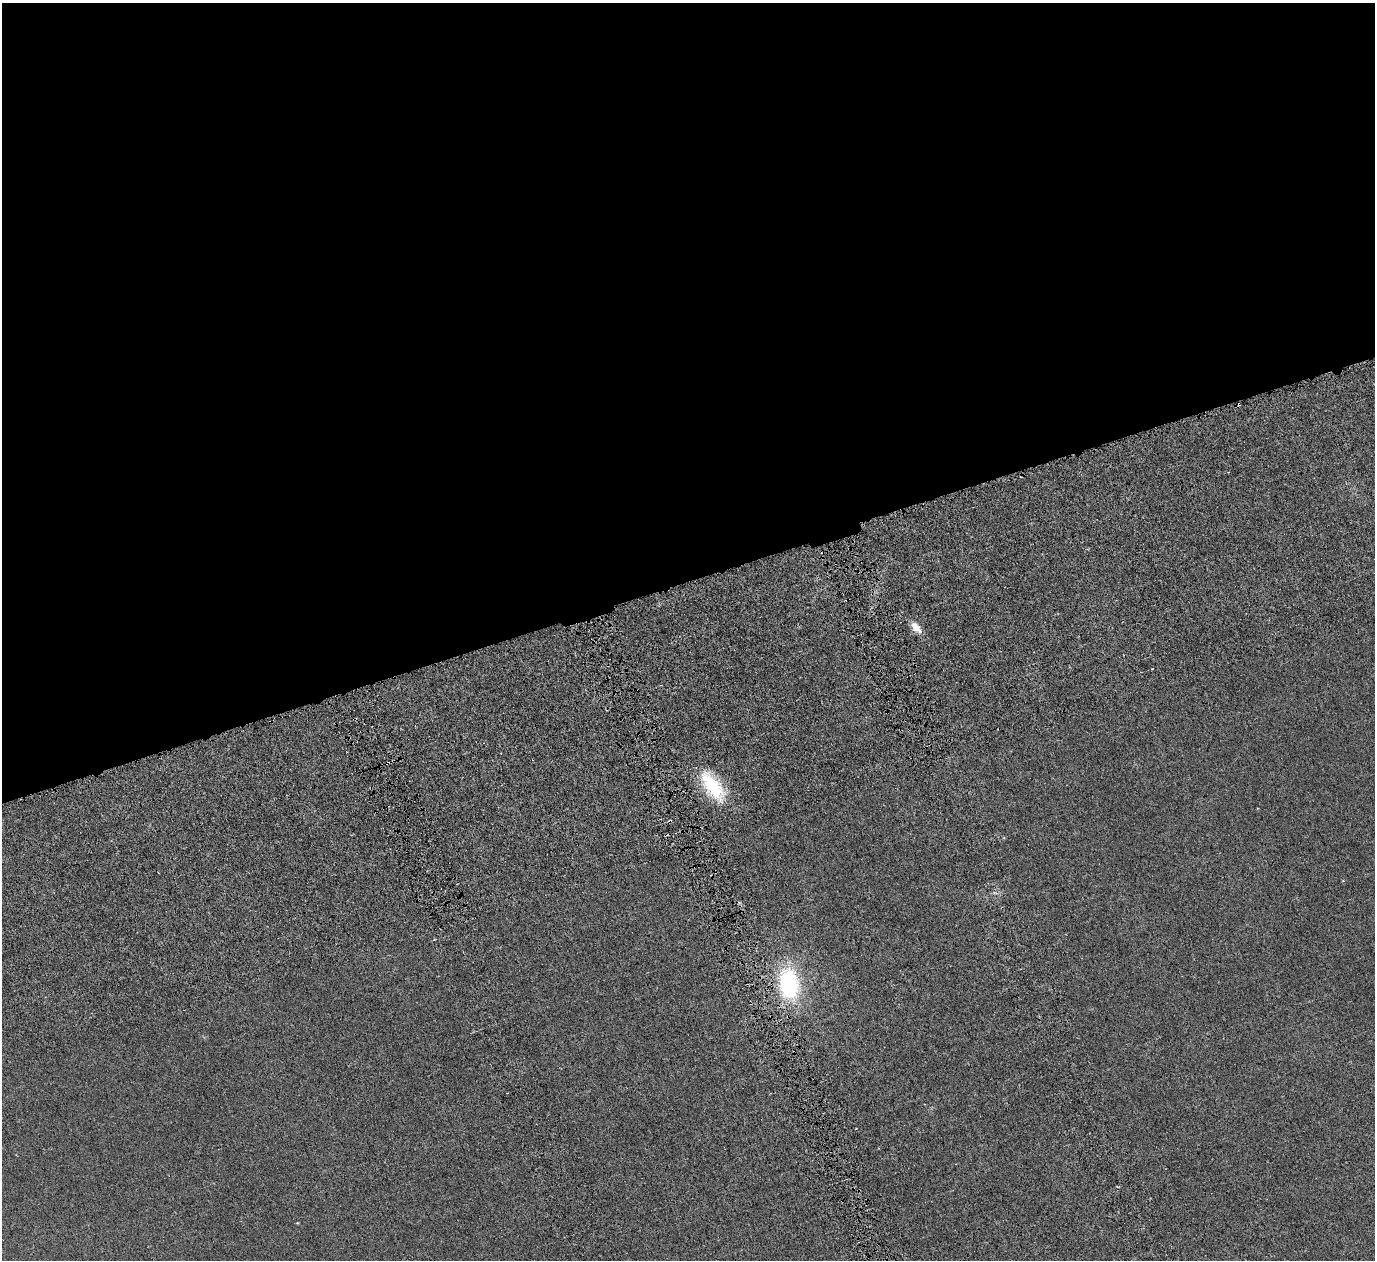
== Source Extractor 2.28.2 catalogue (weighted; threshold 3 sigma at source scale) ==
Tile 2 of 4 x 4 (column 2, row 1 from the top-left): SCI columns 1694-3066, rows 4257-5514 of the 6128 x 6110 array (HDU 1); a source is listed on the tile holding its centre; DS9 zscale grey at full resolution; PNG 1377 x 1262 px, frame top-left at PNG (2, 3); no overlay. Shown black and unused: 46% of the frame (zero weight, under 4 of 8 exposures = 20% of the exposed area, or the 3 px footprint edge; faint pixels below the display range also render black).
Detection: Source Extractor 2.28.2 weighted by HDU 2 'WHT'; one run over the whole footprint, this tile lists its part. Background 0.00281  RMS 0.0015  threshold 0.00606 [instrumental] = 3 sigma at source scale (4.09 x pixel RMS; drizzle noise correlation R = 1.36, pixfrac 0.8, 0.05/0.05 arcsec/px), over >= 5 px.
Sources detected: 9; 2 cosmic-ray / hot-pixel residue — not listed; the other 7 listed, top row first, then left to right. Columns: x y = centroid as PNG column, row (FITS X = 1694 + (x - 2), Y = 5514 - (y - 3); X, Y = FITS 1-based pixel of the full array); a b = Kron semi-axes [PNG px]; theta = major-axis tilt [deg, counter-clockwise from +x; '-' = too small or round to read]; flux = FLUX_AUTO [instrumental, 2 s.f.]
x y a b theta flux
916 627 16 9 -47 1.3
1152 669 4 2 - 0.086
387 763 3 2 - 0.15
713 786 42 18 -55 7.1
670 821 6 3 10 0.19
789 984 27 18 -81 16
297 1223 4 3 - 0.11
Overlapping masked pixels (flux is a lower limit): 2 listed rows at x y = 387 763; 670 821